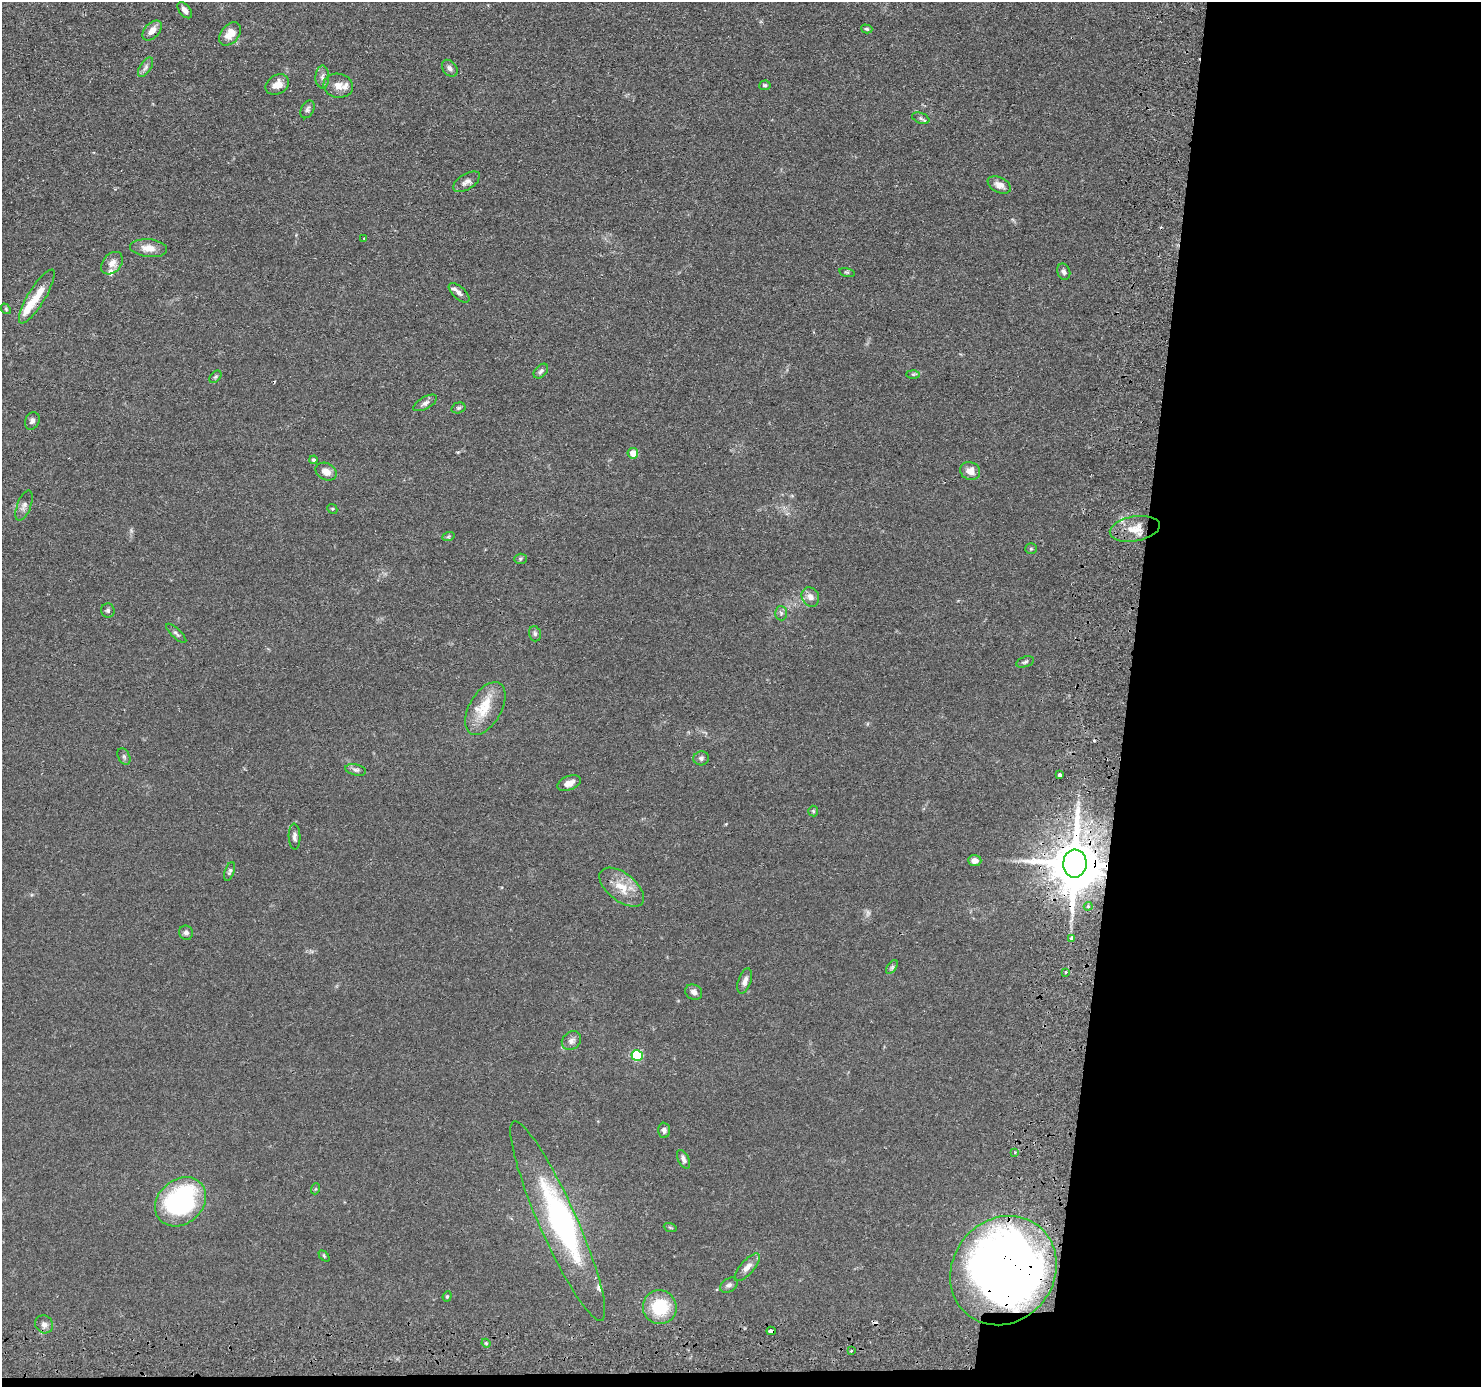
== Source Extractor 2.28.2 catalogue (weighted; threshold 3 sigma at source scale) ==
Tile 9 of 3 x 3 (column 3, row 3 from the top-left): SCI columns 3026-4504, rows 266-1650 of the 4526 x 4586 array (HDU 1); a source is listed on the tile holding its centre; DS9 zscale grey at full resolution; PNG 1483 x 1389 px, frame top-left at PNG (2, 2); each listed source drawn as its Kron ellipse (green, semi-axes under 4 px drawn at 4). Shown black and unused: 25% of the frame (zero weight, under 2 of 3 exposures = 5% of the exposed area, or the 3 px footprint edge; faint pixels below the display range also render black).
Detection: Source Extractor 2.28.2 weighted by HDU 2 'WHT'; one run over the whole footprint, this tile lists its part. Background 0.0675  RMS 0.0058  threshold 0.0263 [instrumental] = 3 sigma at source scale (4.5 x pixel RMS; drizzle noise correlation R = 1.50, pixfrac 1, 0.05/0.05 arcsec/px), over >= 5 px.
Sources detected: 94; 3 inside a brighter object's white glare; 3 cosmic-ray / hot-pixel residue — neither listed nor drawn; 6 inside a brighter listed object's ellipse — not listed separately; the other 82 listed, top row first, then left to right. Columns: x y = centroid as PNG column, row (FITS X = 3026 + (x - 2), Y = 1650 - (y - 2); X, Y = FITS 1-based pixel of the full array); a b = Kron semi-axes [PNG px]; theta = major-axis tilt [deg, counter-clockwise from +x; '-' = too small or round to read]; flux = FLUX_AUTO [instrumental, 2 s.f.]
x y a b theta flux
185 10 9 5 -50 2.6
867 29 6 4 -15 0.81
152 31 12 7 48 4.4
230 34 13 9 49 6.6
146 67 11 5 57 1.9
450 68 9 6 -50 2
322 77 11 7 89 2.3
277 85 12 9 31 5.5
765 85 6 5 - 1.1
338 86 15 12 -10 5.1
307 109 9 6 62 1.6
921 118 9 5 -22 1.4
467 182 15 7 33 2.9
999 185 12 7 -26 4
364 238 3 2 - 0.44
149 248 18 9 -6 5.9
112 263 13 9 48 4.3
847 272 8 3 -13 0.69
1064 272 8 6 -69 1.8
459 293 13 6 -42 2.1
37 296 31 8 58 12
6 309 6 4 -49 0.79
541 371 9 5 45 1.5
913 374 6 4 -1 0.9
215 377 7 4 48 0.95
425 403 13 6 30 2.2
458 408 7 5 15 1.1
32 421 9 7 65 1.8
633 453 5 5 - 6.6
314 460 4 4 - 1.1
970 471 10 8 -23 5.1
326 472 11 8 -27 4.3
24 506 16 7 70 2.7
332 509 5 4 - 0.77
1135 529 25 12 10 11
448 537 6 4 19 0.75
1031 549 5 5 - 0.79
520 559 6 5 - 0.97
810 597 10 8 -61 3.8
108 610 7 7 - 1.5
781 613 7 6 - 1.4
176 633 13 4 -43 1.5
535 634 8 5 -75 1.3
1025 662 9 5 17 1.2
485 709 29 16 59 15
124 756 9 5 -64 1.3
701 758 8 7 - 1.5
356 770 10 5 -13 1.6
1059 775 3 3 - 2.4
569 783 12 7 22 4.4
813 811 5 5 - 0.73
295 837 13 6 -88 2.1
975 861 7 5 -4 3.2
1075 864 14 12 88 3500
230 871 10 4 70 1.2
622 887 26 14 -38 12
1088 906 4 4 - 0.88
186 933 7 7 - 1.9
1072 938 4 3 - 2
892 967 8 4 54 1.2
1066 972 3 3 - 0.69
745 981 13 6 71 2.9
694 992 9 7 -32 2.6
571 1041 10 8 39 2.5
637 1056 5 5 - 44
664 1130 7 6 - 1.7
1015 1152 3 3 - 0.54
683 1159 10 5 -64 2.1
315 1189 5 3 - 0.58
180 1202 28 22 40 86
558 1221 109 18 -66 87
670 1227 6 4 -19 0.71
324 1256 6 4 -46 0.7
747 1267 17 7 49 4
1003 1271 57 51 52 400
729 1285 9 6 33 1.7
447 1296 5 4 - 0.73
660 1307 17 17 - 26
44 1324 9 8 - 2.8
771 1331 5 3 - 5.9
486 1343 4 4 - 0.66
851 1351 3 3 - 0.46
Overlapping masked pixels (flux is a lower limit): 3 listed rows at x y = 1075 864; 1003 1271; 771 1331